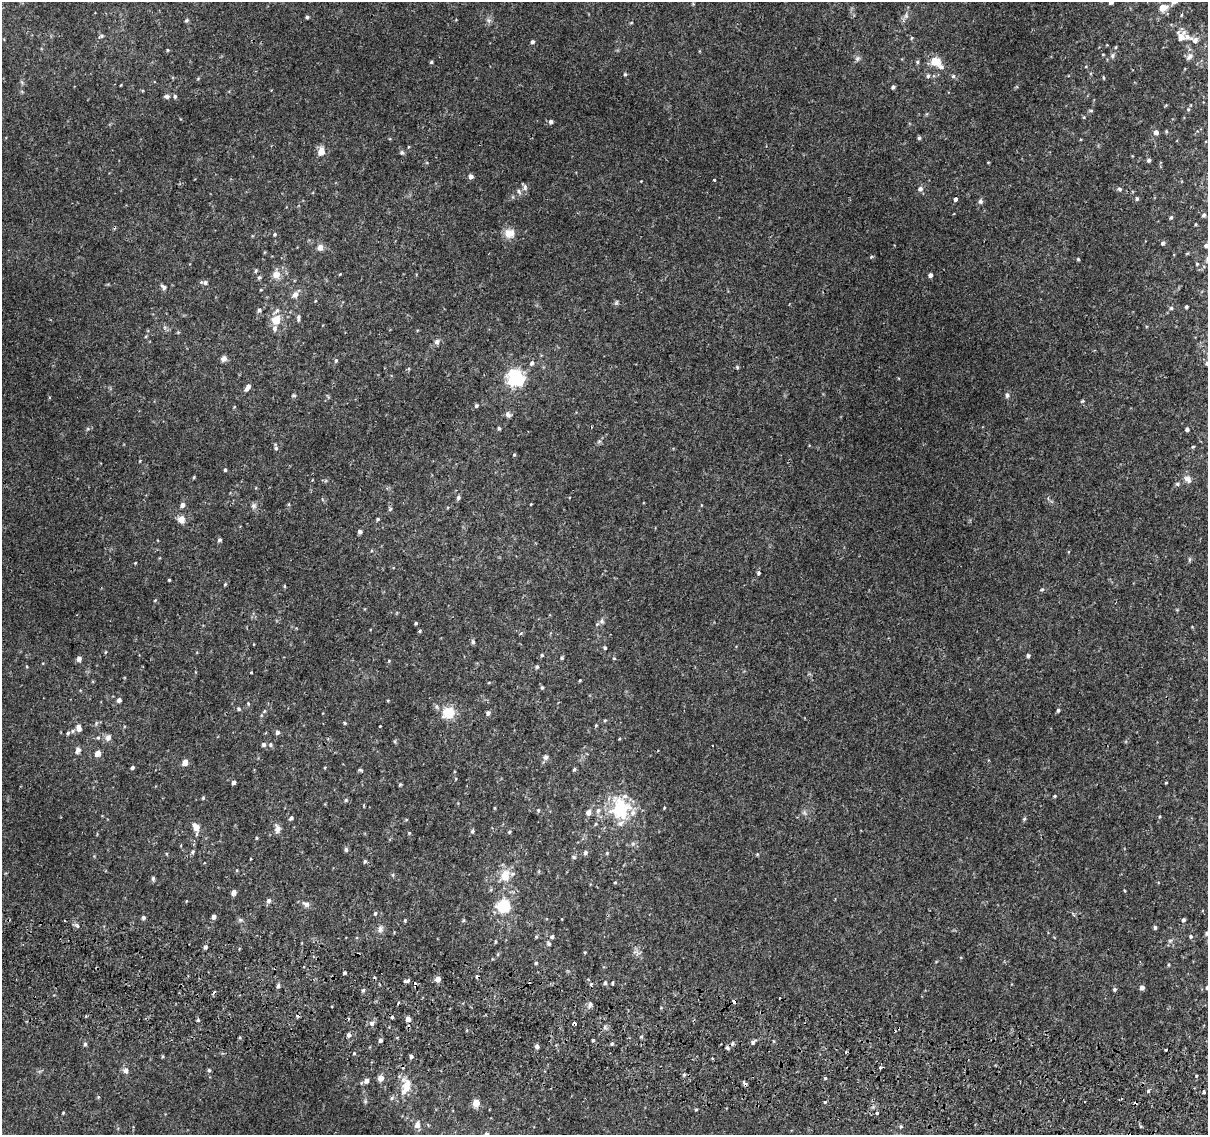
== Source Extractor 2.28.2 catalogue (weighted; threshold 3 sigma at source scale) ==
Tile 6 of 4 x 4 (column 2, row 2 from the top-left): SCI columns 1211-2416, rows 2529-3661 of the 4842 x 5116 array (HDU 1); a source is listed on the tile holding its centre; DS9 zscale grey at full resolution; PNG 1210 x 1137 px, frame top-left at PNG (2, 2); no overlay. Shown black and unused: <1% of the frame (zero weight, under 2 of 3 exposures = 2% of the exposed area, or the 3 px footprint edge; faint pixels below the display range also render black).
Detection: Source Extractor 2.28.2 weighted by HDU 2 'WHT'; one run over the whole footprint, this tile lists its part. Background 0.00508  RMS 0.0022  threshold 0.0101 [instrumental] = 3 sigma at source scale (4.5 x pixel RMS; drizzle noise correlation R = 1.50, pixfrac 1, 0.0396/0.0396 arcsec/px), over >= 5 px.
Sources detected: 280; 10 cosmic-ray / hot-pixel residue — not listed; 9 inside a brighter listed object's ellipse — not listed separately; the other 261 listed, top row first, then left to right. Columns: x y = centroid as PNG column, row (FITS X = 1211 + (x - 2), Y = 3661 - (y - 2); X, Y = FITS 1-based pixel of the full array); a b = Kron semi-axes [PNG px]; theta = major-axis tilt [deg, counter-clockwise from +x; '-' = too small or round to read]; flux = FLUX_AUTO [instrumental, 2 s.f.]
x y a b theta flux
1111 2 5 4 - 0.94
1163 8 7 6 - 3
906 16 7 5 46 0.56
307 17 3 3 - 0.42
186 20 5 4 - 0.35
631 23 5 3 - 0.17
101 36 7 4 20 0.43
1181 36 17 10 -55 2.3
911 38 5 3 - 0.23
1195 40 11 7 -22 1.2
532 42 4 4 - 0.51
1116 47 5 3 - 0.21
168 50 4 4 - 0.22
1103 54 4 2 - 0.17
1112 55 7 6 - 0.51
1190 56 11 6 42 0.84
857 58 7 6 - 0.59
431 62 4 3 - 0.31
917 62 5 5 - 0.29
936 62 12 10 -18 3.3
625 74 4 4 - 0.29
928 76 6 5 - 0.41
953 76 5 5 - 0.4
1103 78 5 3 - 0.22
121 85 4 2 - 0.16
893 87 4 3 - 0.57
167 96 8 6 -3 0.58
175 96 6 5 - 0.41
1188 110 5 4 - 0.27
1091 111 6 4 0 0.27
1084 117 5 3 - 0.21
551 122 5 4 - 0.67
1156 132 5 4 - 1.2
919 138 5 4 - 0.38
321 151 9 7 80 2.4
402 152 6 6 - 0.43
1149 160 5 4 - 0.42
471 176 5 5 - 0.9
714 180 3 3 - 0.4
525 187 10 5 -75 0.63
920 189 6 6 - 0.75
1119 189 6 5 - 0.47
519 191 8 4 -63 0.46
955 199 4 4 - 1.7
1137 199 5 4 - 0.34
980 201 7 5 86 0.57
1204 215 4 4 - 0.45
1171 217 5 4 - 0.32
1195 224 4 2 - 0.19
509 233 13 12 - 2.2
275 234 5 5 - 0.33
1162 243 5 4 - 0.41
1206 246 7 5 4 0.83
320 247 9 8 - 1
1078 259 4 4 - 0.24
1197 264 4 3 - 0.21
256 271 6 4 70 0.3
276 274 12 11 - 1.9
340 274 3 3 - 0.21
930 275 4 4 - 0.82
259 277 5 4 - 0.35
205 283 7 6 - 0.61
163 287 9 5 -43 0.66
261 290 4 3 - 0.17
295 294 12 7 56 1.2
315 301 5 3 - 0.19
616 302 8 5 70 0.38
1186 307 3 3 - 0.34
1171 308 5 5 - 0.32
259 310 6 5 - 0.46
299 317 7 5 43 0.38
276 320 12 10 59 3
437 342 7 7 - 0.73
224 359 7 6 - 0.98
336 360 6 5 - 0.39
532 363 7 5 71 0.64
1207 363 5 5 - 0.55
737 367 5 4 - 0.31
516 378 7 6 - 73
247 387 9 4 58 0.99
294 395 6 4 -1 0.3
1007 395 7 5 89 0.52
1082 401 5 4 - 0.28
476 406 5 4 - 0.39
508 414 8 6 -32 0.68
499 428 4 3 - 0.33
1187 429 4 4 - 0.51
1193 447 4 3 - 0.26
276 448 6 5 - 0.35
514 455 4 4 - 0.24
225 470 4 3 - 0.34
194 477 4 4 - 0.22
1187 479 9 7 -52 1.2
1177 484 5 5 - 0.38
458 497 6 4 83 0.49
531 504 3 2 - 0.15
182 505 5 5 - 1
701 505 4 3 - 0.14
253 506 7 7 - 0.63
390 509 5 5 - 0.33
181 519 9 8 - 1.5
378 519 5 4 - 0.31
360 532 5 4 - 0.68
219 540 5 4 - 0.42
1189 559 7 4 82 0.32
135 563 4 3 - 0.14
758 573 5 4 - 0.35
169 580 3 3 - 0.21
225 584 5 4 - 0.25
284 586 5 3 - 0.22
1042 589 5 3 - 0.27
155 600 4 3 - 0.17
602 621 8 7 - 0.71
416 623 4 3 - 0.27
420 631 4 4 - 0.26
521 633 5 3 - 0.26
473 642 6 5 - 0.45
605 648 5 4 - 0.32
542 655 4 4 - 0.27
1028 656 4 4 - 0.54
562 658 4 4 - 0.3
79 659 5 5 - 0.87
389 661 4 4 - 0.19
537 667 5 4 - 0.32
580 680 3 3 - 0.21
542 687 5 4 - 0.31
119 700 5 5 - 0.77
388 701 4 3 - 0.2
248 704 5 3 - 0.23
239 709 5 5 - 0.4
1058 710 5 4 - 0.43
264 711 6 3 71 0.28
448 713 17 15 31 4.1
488 713 6 5 - 0.49
605 720 5 4 - 0.24
96 723 7 5 48 0.41
344 723 5 3 - 0.28
596 725 4 3 - 0.21
380 726 3 2 - 0.15
79 728 7 5 -77 1.4
73 731 6 5 - 0.38
277 732 5 4 - 0.67
108 737 10 8 55 0.99
98 738 5 5 - 0.33
264 744 5 5 - 0.51
270 745 6 6 - 0.44
77 750 10 7 72 0.8
98 753 5 4 - 2.3
546 757 7 6 - 0.67
185 762 5 4 - 2.7
132 767 4 4 - 0.43
325 768 4 3 - 0.18
574 769 5 4 - 0.35
360 770 6 4 -11 0.32
234 782 4 4 - 0.63
1166 783 3 3 - 0.19
400 784 5 4 - 0.25
1055 796 4 4 - 0.22
203 798 5 4 - 0.25
346 800 5 5 - 0.31
494 808 5 3 - 0.19
620 809 27 23 -86 12
538 810 5 4 - 0.26
588 812 6 5 - 1
291 818 5 4 - 0.52
1024 819 5 4 - 0.29
406 820 5 3 - 0.2
196 827 7 5 -73 3
277 829 11 7 -82 1.1
472 831 5 5 - 0.39
509 832 4 4 - 0.27
409 833 4 3 - 0.2
257 838 5 3 - 0.21
346 849 5 5 - 0.52
193 852 6 5 - 0.37
585 852 6 5 - 0.53
607 853 5 4 - 0.24
757 854 4 4 - 0.22
574 857 7 4 -27 0.34
365 861 5 4 - 0.33
505 875 17 12 68 3.4
153 878 6 4 89 0.42
615 883 4 3 - 0.19
233 892 5 4 - 1.4
268 900 6 5 - 0.63
306 904 9 7 -29 0.89
503 906 12 11 - 7.9
375 913 5 4 - 0.34
143 917 5 5 - 0.48
214 917 4 4 - 0.91
240 920 7 5 -20 0.45
405 920 4 4 - 0.24
463 920 5 4 - 0.25
1183 920 4 4 - 0.51
1155 927 4 4 - 0.47
380 929 10 8 77 0.87
1207 933 4 4 - 0.42
1191 936 5 5 - 0.37
536 937 5 4 - 0.23
552 937 5 5 - 0.42
495 941 6 3 82 0.23
1170 941 6 5 - 0.43
548 943 6 5 - 0.41
205 947 5 5 - 0.58
585 952 5 3 - 0.17
636 952 12 4 -16 0.51
536 963 4 4 - 0.28
1168 964 6 3 82 0.25
344 973 3 3 - 0.35
438 979 5 5 - 1.9
407 981 8 4 14 0.51
605 983 5 4 - 0.47
612 983 3 3 - 0.28
278 986 5 4 - 0.49
1142 987 4 4 - 1.2
1207 987 4 3 - 0.32
1114 989 4 4 - 0.36
363 990 5 5 - 0.35
734 1002 4 4 - 1.3
398 1003 3 2 - 0.38
590 1004 7 6 - 0.62
408 1019 4 4 - 1.3
198 1020 4 4 - 0.29
372 1023 7 6 - 0.8
574 1023 3 3 - 1.2
349 1035 5 4 - 0.7
641 1037 5 3 - 0.24
380 1040 4 3 - 0.75
593 1040 4 3 - 0.21
753 1042 6 5 - 0.55
733 1043 5 4 - 0.39
85 1044 5 4 - 0.44
612 1044 4 4 - 0.29
537 1046 4 4 - 0.71
727 1048 6 4 -48 0.42
1166 1050 3 3 - 0.93
354 1053 4 3 - 0.2
162 1056 5 3 - 0.23
411 1056 4 4 - 0.57
712 1058 4 3 - 0.21
880 1068 4 4 - 0.29
209 1070 5 4 - 0.35
125 1071 8 7 - 0.82
684 1075 6 4 -46 0.33
381 1078 5 4 - 2.1
825 1078 4 4 - 0.25
367 1081 6 5 - 0.83
406 1088 31 14 -84 4.2
1148 1091 5 4 - 0.35
1203 1092 4 3 - 0.68
98 1097 5 4 - 0.23
392 1098 6 5 - 0.45
365 1101 6 4 -47 0.33
825 1102 3 3 - 0.77
476 1103 5 4 - 4.9
696 1109 5 3 - 0.22
63 1113 3 3 - 0.18
877 1113 3 3 - 0.59
417 1125 6 5 - 1.4
901 1127 5 3 - 0.29
486 1134 5 4 - 0.79
Overlapping masked pixels (flux is a lower limit): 4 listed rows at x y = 734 1002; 574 1023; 406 1088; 1203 1092
Isophote crosses this tile's border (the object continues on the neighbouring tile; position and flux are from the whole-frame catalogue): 6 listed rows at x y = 1111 2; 1206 246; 1207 363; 1207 933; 1207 987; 486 1134